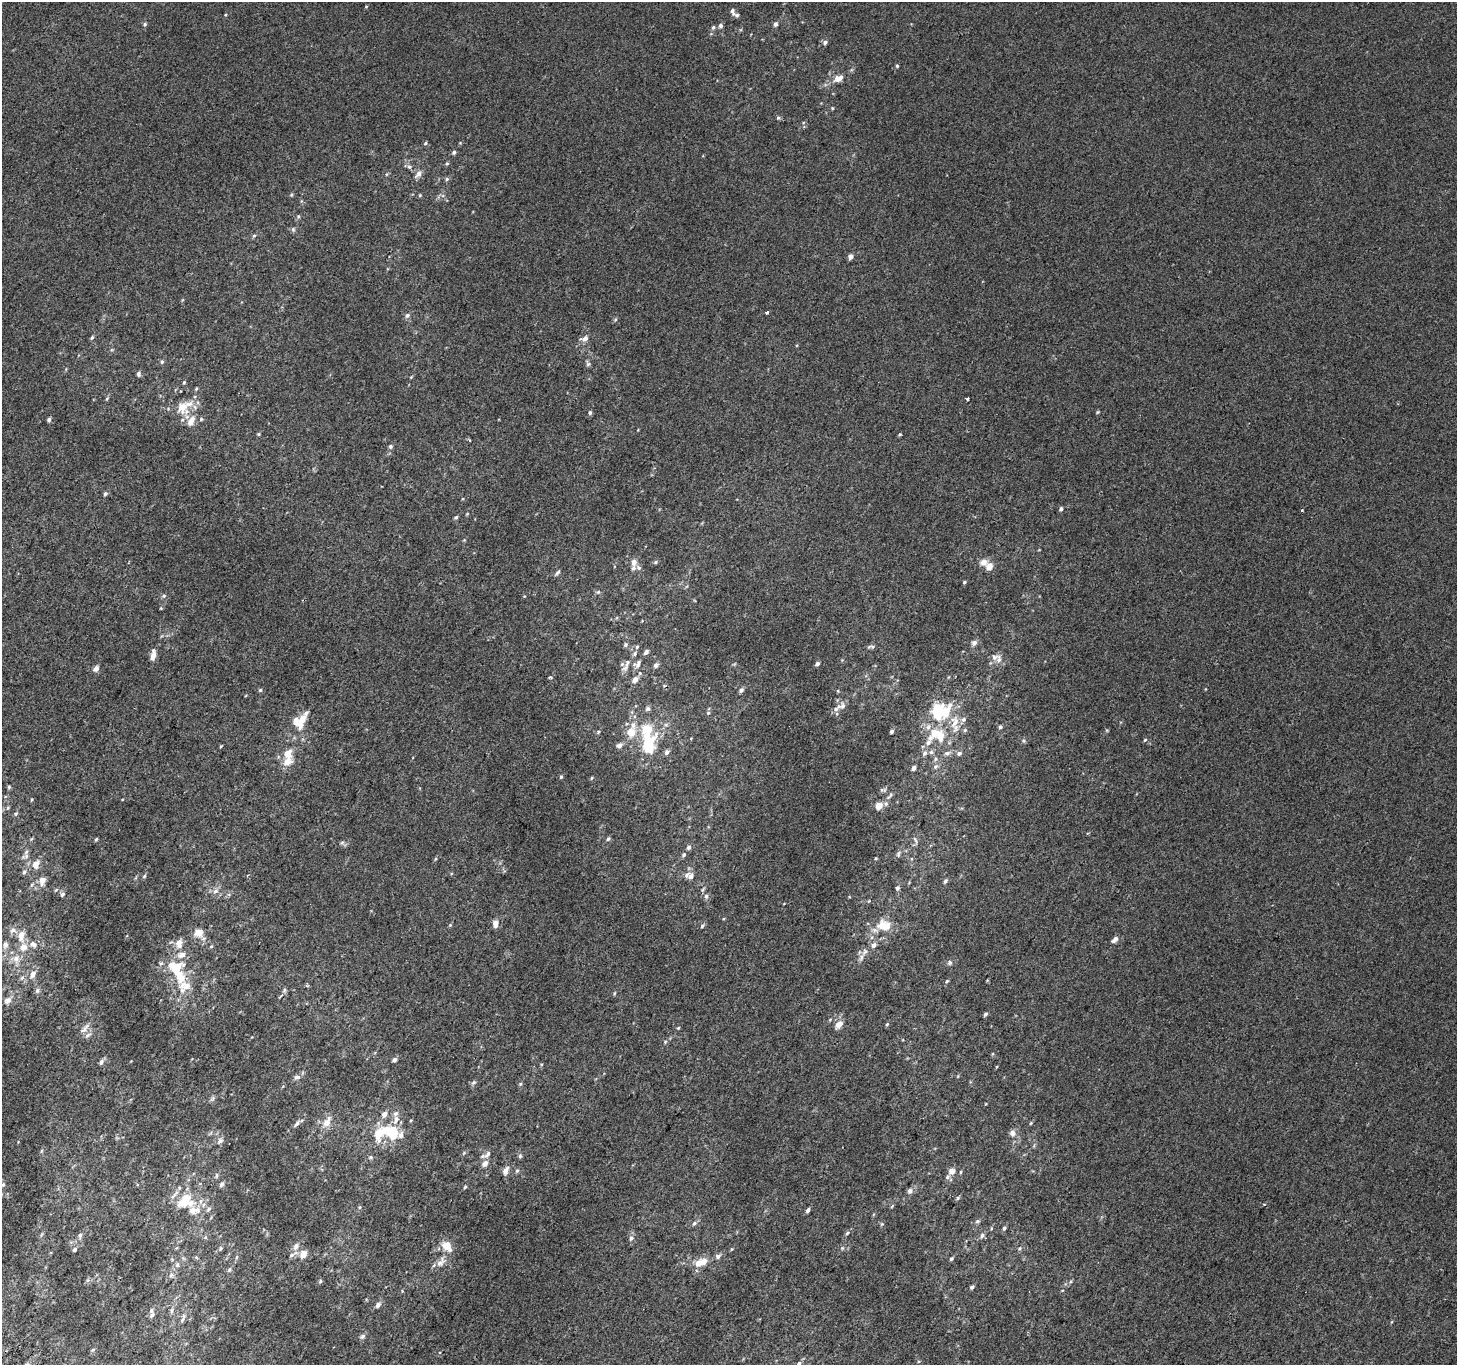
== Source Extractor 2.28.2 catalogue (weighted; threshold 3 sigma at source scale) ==
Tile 7 of 4 x 4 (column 3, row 2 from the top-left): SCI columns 2938-4392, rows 3024-4386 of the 5868 x 5981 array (HDU 1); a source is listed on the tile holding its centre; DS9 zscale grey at full resolution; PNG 1459 x 1367 px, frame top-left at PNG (2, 2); no overlay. Shown black and unused: <1% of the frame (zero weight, under 2 of 3 exposures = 2% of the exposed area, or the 3 px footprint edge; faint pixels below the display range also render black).
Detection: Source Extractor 2.28.2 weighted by HDU 2 'WHT'; one run over the whole footprint, this tile lists its part. Background 0.00199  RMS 0.0054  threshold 0.0244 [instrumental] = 3 sigma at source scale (4.5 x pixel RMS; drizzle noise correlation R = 1.50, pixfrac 1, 0.0396/0.0396 arcsec/px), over >= 5 px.
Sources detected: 263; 3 inside a brighter object's white glare — not listed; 27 inside a brighter listed object's ellipse — not listed separately; the other 233 listed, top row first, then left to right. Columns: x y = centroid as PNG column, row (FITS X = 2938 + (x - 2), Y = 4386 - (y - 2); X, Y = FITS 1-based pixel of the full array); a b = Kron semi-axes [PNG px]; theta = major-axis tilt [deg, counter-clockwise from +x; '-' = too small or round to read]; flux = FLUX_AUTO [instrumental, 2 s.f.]
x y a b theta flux
366 6 4 3 - 0.39
732 11 9 5 -71 1.6
145 24 5 5 - 0.77
775 24 6 5 - 1.6
720 26 6 5 - 1.3
713 27 6 4 63 0.96
825 42 6 5 - 1.6
897 66 4 4 - 0.66
838 78 14 8 25 4.3
832 108 4 4 - 0.5
778 118 6 4 66 0.8
425 143 5 4 - 0.64
454 152 5 4 - 1.1
447 164 5 4 - 0.73
409 167 6 6 - 1.4
418 174 10 6 53 2.5
447 179 5 5 - 0.88
291 195 5 4 - 0.62
420 195 5 4 - 0.57
298 216 6 5 - 0.81
293 229 6 6 - 1
254 236 6 5 - 0.81
850 257 5 4 - 2.8
767 312 3 3 - 4.5
407 315 7 6 - 1.4
615 319 6 4 45 0.71
92 337 6 4 57 0.86
584 338 11 7 17 2.5
162 362 6 4 68 0.84
588 364 6 5 - 1.1
139 374 6 5 - 1.3
184 382 5 4 - 0.66
106 399 5 3 - 0.63
967 399 4 3 - 1.5
183 407 26 15 33 11
590 412 5 5 - 0.94
1098 412 4 4 - 0.58
49 419 5 4 - 1.2
201 419 5 5 - 0.7
191 421 13 8 63 5
258 434 5 4 - 0.53
900 434 4 4 - 0.57
469 440 4 3 - 0.71
391 446 5 5 - 1.1
105 494 5 5 - 1
1061 509 4 4 - 1.3
1302 511 3 3 - 0.97
456 517 5 4 - 0.86
634 562 9 7 89 3.2
656 562 6 5 - 0.77
984 562 9 8 - 3.3
989 566 6 6 - 4.9
557 572 9 4 43 1.2
964 582 4 4 - 0.7
598 592 7 4 45 0.84
164 596 6 5 - 0.91
161 608 5 3 - 0.47
974 643 7 6 - 2
625 645 6 5 - 1
637 647 6 5 - 0.88
871 647 11 4 -1 1.2
646 652 8 5 44 1.4
634 654 7 5 88 1.3
153 656 14 6 76 3.3
999 659 12 7 -80 2.8
638 664 13 7 70 2.5
817 664 4 4 - 1.5
656 665 6 5 - 1.7
625 668 14 7 39 3
96 669 7 6 - 2.2
550 677 4 3 - 0.77
635 679 7 5 45 3.3
260 690 5 4 - 0.64
741 690 6 5 - 1.6
837 708 16 6 41 2.9
648 709 7 6 - 1.3
938 712 16 11 60 30
708 713 5 5 - 0.77
301 721 23 9 57 11
955 722 19 10 83 7.7
666 725 6 4 -18 0.91
1000 727 5 4 - 0.98
965 730 5 5 - 0.88
891 731 4 4 - 1.2
598 732 5 4 - 0.63
631 732 10 9 - 7.6
935 733 23 12 -12 13
1145 740 5 4 - 0.6
619 745 7 5 42 2.2
221 746 4 2 - 0.43
648 746 22 15 73 18
667 752 7 5 72 1.5
931 752 6 6 - 1.2
925 753 7 6 - 1.6
947 753 9 6 18 1.7
959 753 7 5 20 1.4
935 759 6 5 - 1.1
287 762 13 10 42 5.4
935 767 7 6 - 1.5
914 768 6 5 - 1.3
561 777 5 4 - 0.72
592 778 5 4 - 0.62
9 787 5 5 - 0.73
890 796 14 4 51 1.6
122 799 3 3 - 1.3
31 800 4 3 - 0.45
879 805 5 5 - 7.7
16 814 6 4 58 0.72
31 839 6 3 70 0.55
96 839 5 3 - 0.67
608 839 6 5 - 1
915 840 11 4 -65 1
342 842 7 4 2 0.96
689 847 6 5 - 1.5
898 854 8 5 -86 1.1
684 855 7 5 53 1.1
26 856 11 6 9 1.9
435 859 6 3 70 0.56
36 864 9 7 70 4.7
24 872 7 6 - 1.3
144 876 7 4 59 0.82
691 876 8 7 - 3
42 880 9 6 78 4.8
945 881 6 4 57 1.2
31 885 6 4 70 0.75
897 888 6 5 - 1.3
215 891 8 6 34 2
62 894 6 5 - 1.5
706 896 7 6 - 1.5
495 924 9 6 -86 2.9
450 925 4 4 - 0.57
884 925 21 15 -6 11
702 926 6 4 30 1
13 930 9 8 - 2.7
199 933 11 9 6 5.5
21 936 15 9 84 5.8
1115 939 9 6 46 2.1
179 943 11 7 86 4.5
33 944 11 9 -25 3.8
5 945 10 8 -89 2.2
874 945 7 6 - 2.1
211 946 5 4 - 0.64
865 952 11 7 64 2.9
182 955 14 9 15 4
16 959 13 10 -83 5
950 962 7 5 -88 1.2
176 968 13 10 -9 17
33 975 11 7 59 3.6
22 978 7 5 42 1.3
947 981 5 4 - 0.71
186 986 22 16 28 12
306 986 4 4 - 0.77
284 990 6 5 - 1.1
37 991 7 6 - 1.4
614 993 5 3 - 0.55
8 1000 11 8 39 2.8
985 1014 5 4 - 1.1
830 1019 5 3 - 0.52
839 1024 10 7 45 4.2
887 1024 4 4 - 0.61
85 1028 19 6 48 2.8
678 1028 4 4 - 0.56
88 1035 11 5 32 1.9
665 1042 5 5 - 0.72
394 1060 5 4 - 1.7
101 1062 8 5 67 1.3
297 1077 9 6 14 1.9
474 1082 7 6 - 1.1
520 1084 5 5 - 0.71
212 1099 9 6 59 1.3
384 1114 6 5 - 3.1
396 1120 15 7 71 3.6
327 1122 15 9 63 5.4
1031 1123 4 4 - 0.51
297 1124 10 5 51 1.7
379 1133 18 10 45 15
1012 1133 7 7 - 2.4
401 1135 13 9 -19 2.9
393 1136 8 6 32 4.7
220 1141 9 6 51 1.9
464 1153 5 5 - 0.67
488 1154 14 6 50 2.5
520 1156 6 5 - 0.87
371 1157 6 5 - 0.89
485 1164 10 8 46 2.9
505 1170 10 7 62 2.7
517 1171 6 5 - 0.87
952 1171 9 7 28 3.2
216 1175 8 4 90 0.9
3 1184 5 4 - 0.72
222 1184 7 5 63 1.4
465 1187 5 4 - 0.69
910 1191 7 6 - 1.8
186 1198 20 18 35 17
958 1198 5 4 - 0.8
892 1206 6 3 46 0.53
360 1207 6 4 90 0.63
208 1209 9 5 60 1.4
808 1210 5 4 - 1.4
977 1221 7 5 21 0.99
694 1223 7 5 49 1.2
882 1224 5 5 - 0.71
991 1228 5 3 - 0.48
1004 1228 5 4 - 0.9
847 1233 5 4 - 0.85
80 1235 7 5 76 1.2
982 1235 6 6 - 1.4
205 1237 5 5 - 0.82
631 1238 8 6 49 1.6
296 1246 11 8 67 3
446 1246 10 8 -55 6.5
221 1248 5 5 - 0.9
842 1248 5 5 - 0.69
1019 1248 5 5 - 0.81
75 1249 6 5 - 0.96
732 1249 5 3 - 0.48
303 1254 8 7 - 4.7
718 1256 8 6 31 1.7
951 1259 5 4 - 0.91
441 1262 15 9 48 3.9
698 1263 10 8 59 4.9
177 1265 8 6 76 1.6
229 1270 7 5 60 1
171 1275 7 6 - 1.5
320 1281 5 5 - 0.79
972 1287 5 4 - 1.1
378 1305 7 5 47 2
172 1311 8 4 82 1.2
151 1315 8 5 53 1.4
182 1320 9 3 46 0.95
362 1336 8 6 44 1.4
93 1350 6 5 - 0.85
799 1364 7 6 - 1.5
Isophote crosses this tile's border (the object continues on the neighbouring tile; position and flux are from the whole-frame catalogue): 1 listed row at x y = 799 1364